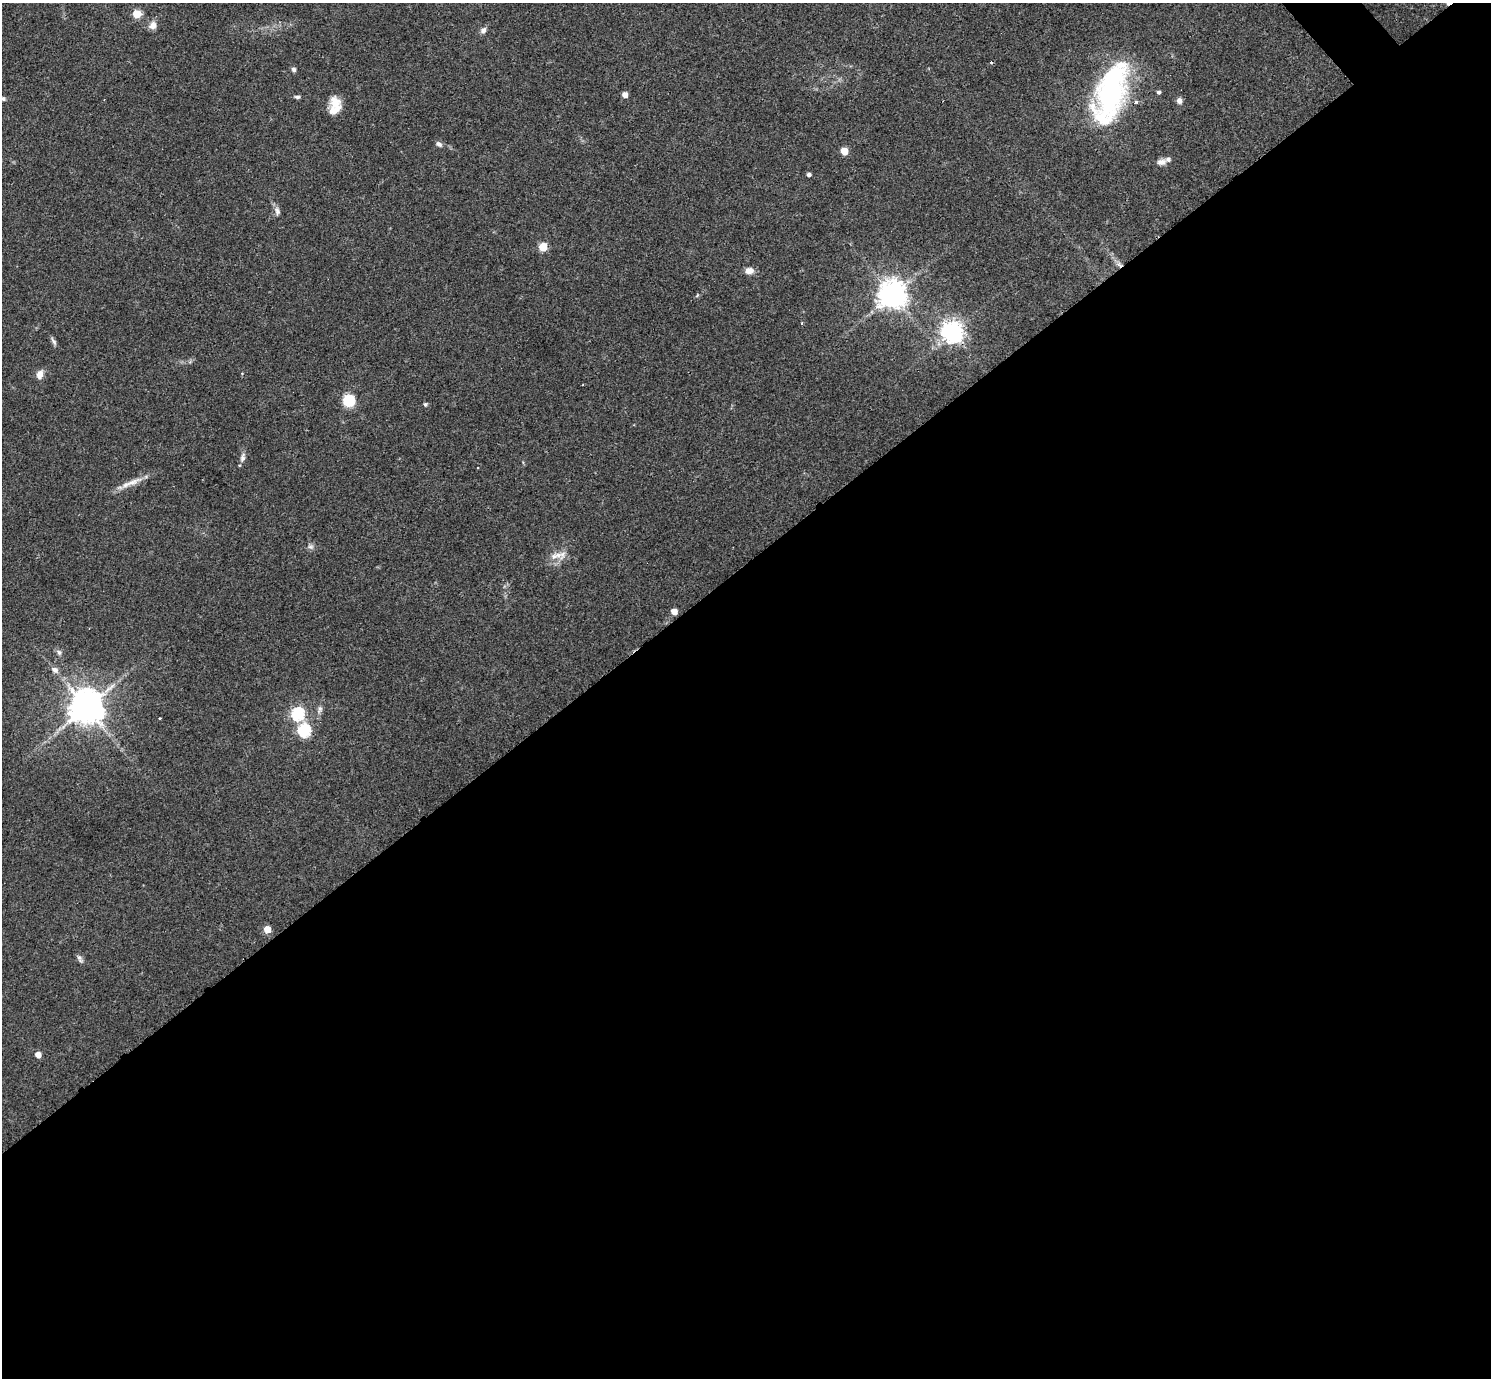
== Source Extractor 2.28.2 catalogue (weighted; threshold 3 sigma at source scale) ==
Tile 15 of 4 x 4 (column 3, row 4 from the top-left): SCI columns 2984-4472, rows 157-1532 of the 5962 x 5959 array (HDU 1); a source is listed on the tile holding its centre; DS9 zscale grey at full resolution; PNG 1493 x 1380 px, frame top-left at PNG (2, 3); no overlay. Shown black and unused: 59% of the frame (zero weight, under 3 of 4 exposures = <1% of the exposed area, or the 3 px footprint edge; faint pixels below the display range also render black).
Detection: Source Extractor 2.28.2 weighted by HDU 2 'WHT'; one run over the whole footprint, this tile lists its part. Background 0.0435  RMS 0.0048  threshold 0.0216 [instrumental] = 3 sigma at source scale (4.5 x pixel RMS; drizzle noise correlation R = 1.50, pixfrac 1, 0.05/0.05 arcsec/px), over >= 5 px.
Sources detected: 46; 1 cosmic-ray / hot-pixel residue — not listed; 2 inside a brighter listed object's ellipse — not listed separately; the other 43 listed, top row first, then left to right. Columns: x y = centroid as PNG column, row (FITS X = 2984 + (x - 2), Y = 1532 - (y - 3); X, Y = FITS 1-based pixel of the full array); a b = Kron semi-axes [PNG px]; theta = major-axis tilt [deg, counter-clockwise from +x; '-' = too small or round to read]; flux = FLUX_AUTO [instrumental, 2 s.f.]
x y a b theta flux
137 14 5 5 - 16
153 25 11 9 59 3
483 30 8 6 45 1.7
992 62 3 3 - 1.6
294 69 6 5 - 1.1
1158 92 4 4 - 1.1
1111 93 59 25 72 99
625 95 4 4 - 4
297 97 7 4 -6 0.99
3 98 7 5 -41 0.95
1179 101 7 6 - 2
1136 102 3 3 - 1.9
335 103 18 14 -85 7
439 144 9 5 -31 1.5
844 151 5 5 - 11
1161 162 12 8 4 2.5
809 174 4 4 - 1.4
277 211 12 7 -77 2
543 247 5 5 - 19
1119 265 9 6 -37 1.9
749 271 10 8 1 3.1
892 295 8 8 - 660
802 323 4 3 - 0.59
952 332 7 7 - 340
54 341 13 4 -57 1.3
40 375 12 8 78 3
349 400 12 11 - 11
425 404 5 4 - 0.99
242 458 13 6 80 1.9
132 482 29 7 22 5.6
311 547 9 5 -6 1.4
556 556 19 7 15 4.3
674 611 5 4 - 5.3
59 652 7 5 -73 1.2
55 670 7 6 - 2.1
86 707 11 10 - 920
320 709 10 6 74 1.7
298 714 6 6 - 73
159 719 3 3 - 1
304 731 6 6 - 65
267 929 5 5 - 7.4
79 958 12 5 -65 1.4
38 1055 5 4 - 4.4
Overlapping masked pixels (flux is a lower limit): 1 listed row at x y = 1119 265
Isophote crosses this tile's border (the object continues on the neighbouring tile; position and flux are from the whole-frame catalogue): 1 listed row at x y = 3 98